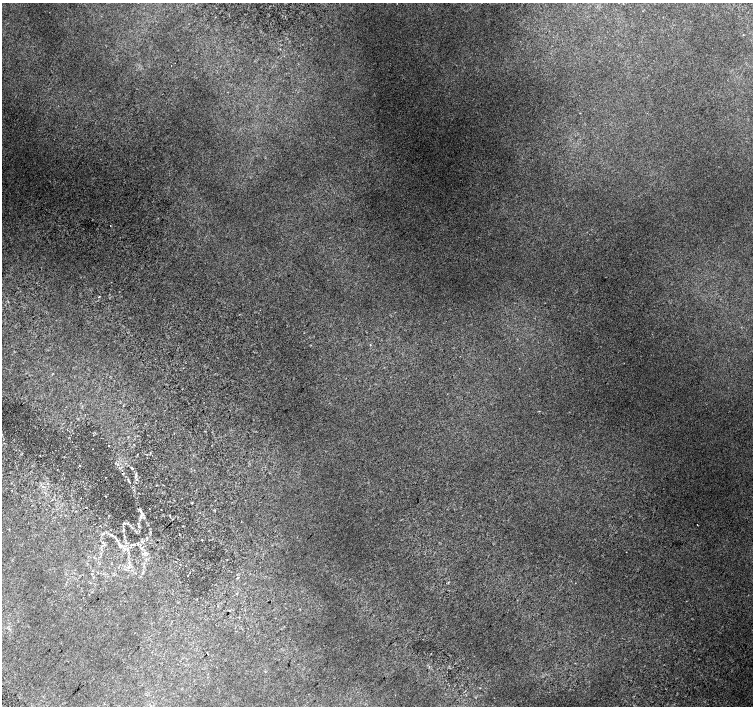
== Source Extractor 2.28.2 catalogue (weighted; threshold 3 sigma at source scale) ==
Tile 7 of 4 x 4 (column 3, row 2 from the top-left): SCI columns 3042-4543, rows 3080-4486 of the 6074 x 6092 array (HDU 1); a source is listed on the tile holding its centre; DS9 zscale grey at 2 x 2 block average (1 PNG px = mean of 2 x 2 image px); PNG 755 x 708 px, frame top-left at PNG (2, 3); no overlay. Shown black and unused: <1% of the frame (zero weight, under 2 of 3 exposures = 2% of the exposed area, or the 3 px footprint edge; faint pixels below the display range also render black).
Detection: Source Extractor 2.28.2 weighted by HDU 2 'WHT'; one run over the whole footprint, this tile lists its part. Background 0.0316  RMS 0.0079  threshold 0.0358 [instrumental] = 3 sigma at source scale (4.5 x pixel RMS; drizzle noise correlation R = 1.50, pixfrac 1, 0.0396/0.0396 arcsec/px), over >= 5 px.
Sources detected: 21; all 21 listed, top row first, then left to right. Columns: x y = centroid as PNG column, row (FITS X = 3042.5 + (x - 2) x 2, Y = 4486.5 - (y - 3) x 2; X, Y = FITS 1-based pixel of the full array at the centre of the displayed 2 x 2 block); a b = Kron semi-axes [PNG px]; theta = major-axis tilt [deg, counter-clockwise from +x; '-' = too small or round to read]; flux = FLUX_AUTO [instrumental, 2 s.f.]
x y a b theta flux
110 226 2 2 - 0.69
99 296 2 2 - 0.98
108 445 2 2 - 1.6
92 449 2 2 - 1.1
40 455 2 2 - 0.67
80 466 2 2 - 1.1
136 475 7 2 78 3
12 490 2 2 - 0.65
170 515 3 2 - 1.1
124 523 3 2 - 1.1
139 526 4 2 - 1.3
183 526 3 2 - 0.92
147 538 3 2 - 1.4
202 539 3 2 - 0.8
117 540 7 2 -59 3.1
102 542 3 3 - 1.4
120 545 5 3 - 3.8
134 545 4 2 - 1.6
146 553 3 2 - 2
129 567 4 3 - 2.8
237 578 3 2 - 1.2
Diffuse or blended objects may show on this block-average render without a row.